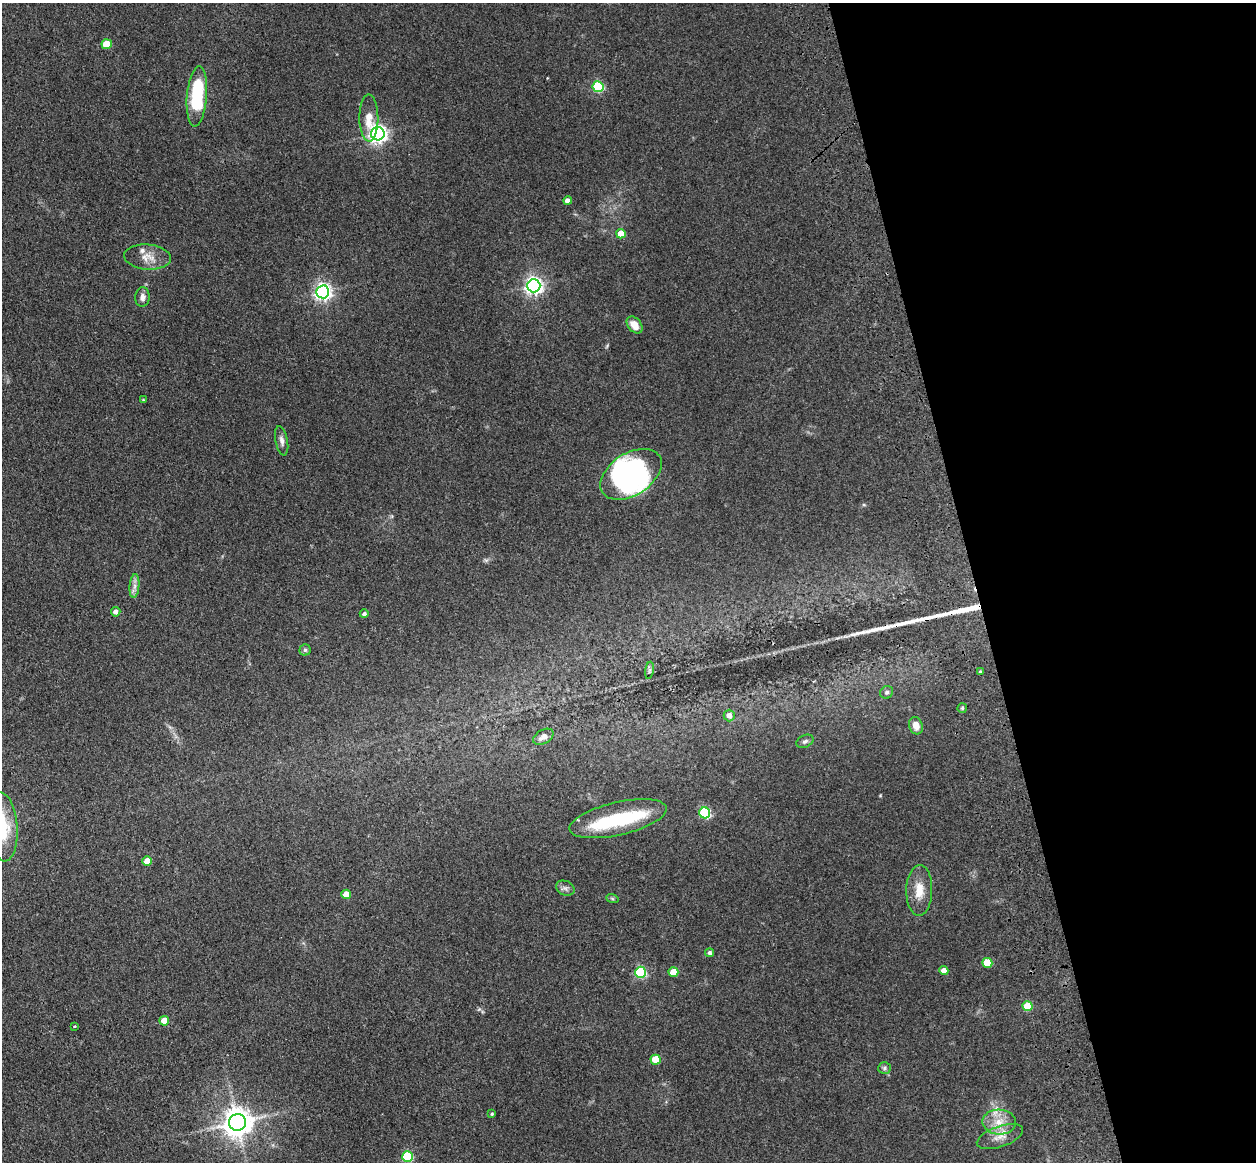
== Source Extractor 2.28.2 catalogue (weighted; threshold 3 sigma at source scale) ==
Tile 12 of 4 x 4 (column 4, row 3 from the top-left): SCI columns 3875-5128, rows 1445-2604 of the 5242 x 5094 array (HDU 1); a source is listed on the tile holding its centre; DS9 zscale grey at full resolution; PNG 1258 x 1164 px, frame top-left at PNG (2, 3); each listed source drawn as its Kron ellipse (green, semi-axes under 4 px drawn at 4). Shown black and unused: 22% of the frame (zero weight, under 3 of 4 exposures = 6% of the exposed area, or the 3 px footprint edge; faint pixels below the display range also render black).
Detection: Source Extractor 2.28.2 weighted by HDU 2 'WHT'; one run over the whole footprint, this tile lists its part. Background 0.0963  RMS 0.0067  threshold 0.0302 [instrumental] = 3 sigma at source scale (4.5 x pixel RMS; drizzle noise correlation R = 1.50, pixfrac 1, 0.05/0.05 arcsec/px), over >= 5 px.
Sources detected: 58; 4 inside a brighter object's white glare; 2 long thin detections or spike segments (spike, bleed or trail) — neither listed nor drawn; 2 inside a brighter listed object's ellipse — not listed separately; the other 50 listed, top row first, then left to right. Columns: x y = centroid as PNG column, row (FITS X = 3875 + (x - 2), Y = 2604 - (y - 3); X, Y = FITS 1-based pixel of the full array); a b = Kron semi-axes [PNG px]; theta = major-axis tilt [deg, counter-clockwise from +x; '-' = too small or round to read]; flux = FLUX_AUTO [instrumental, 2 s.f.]
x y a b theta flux
107 44 5 5 - 18
598 87 5 5 - 56
197 96 30 10 85 45
369 118 23 9 -89 11
378 134 6 6 - 280
568 201 4 4 - 3.3
621 234 5 4 - 11
148 257 23 12 -4 8.7
534 286 6 6 - 260
323 292 6 6 - 250
142 297 10 7 85 2.9
634 325 9 6 -50 7.1
143 400 4 4 - 0.54
282 441 15 6 -79 3.3
631 474 34 21 33 83
134 586 12 5 85 3
116 612 5 5 - 2.7
364 614 4 4 - 1.8
305 650 5 5 - 1.3
649 670 8 4 81 1.3
980 672 4 4 - 0.91
887 692 7 6 - 1.6
962 708 5 4 - 0.98
729 715 6 5 - 4.4
916 726 9 6 -71 5.5
543 737 11 7 29 3.6
805 741 9 6 27 1.7
705 813 5 5 - 62
618 819 50 16 13 40
3 827 34 14 -86 30
147 861 5 4 - 9.3
565 888 10 7 -25 2.4
919 890 25 13 89 11
346 894 5 4 - 10
612 898 6 4 -20 0.93
710 953 4 4 - 1.6
987 963 5 5 - 18
944 970 4 4 - 5.2
640 972 5 5 - 65
673 972 5 4 - 13
1027 1006 5 5 - 21
164 1021 5 4 - 7.9
75 1026 3 2 - 0.57
655 1060 5 5 - 16
884 1068 6 6 - 1.4
492 1114 4 3 - 0.76
237 1122 8 8 - 1000
999 1122 17 12 -3 11
1000 1137 24 10 19 8
407 1157 5 5 - 49
Isophote crosses this tile's border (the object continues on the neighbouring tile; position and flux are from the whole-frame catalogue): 1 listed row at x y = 3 827